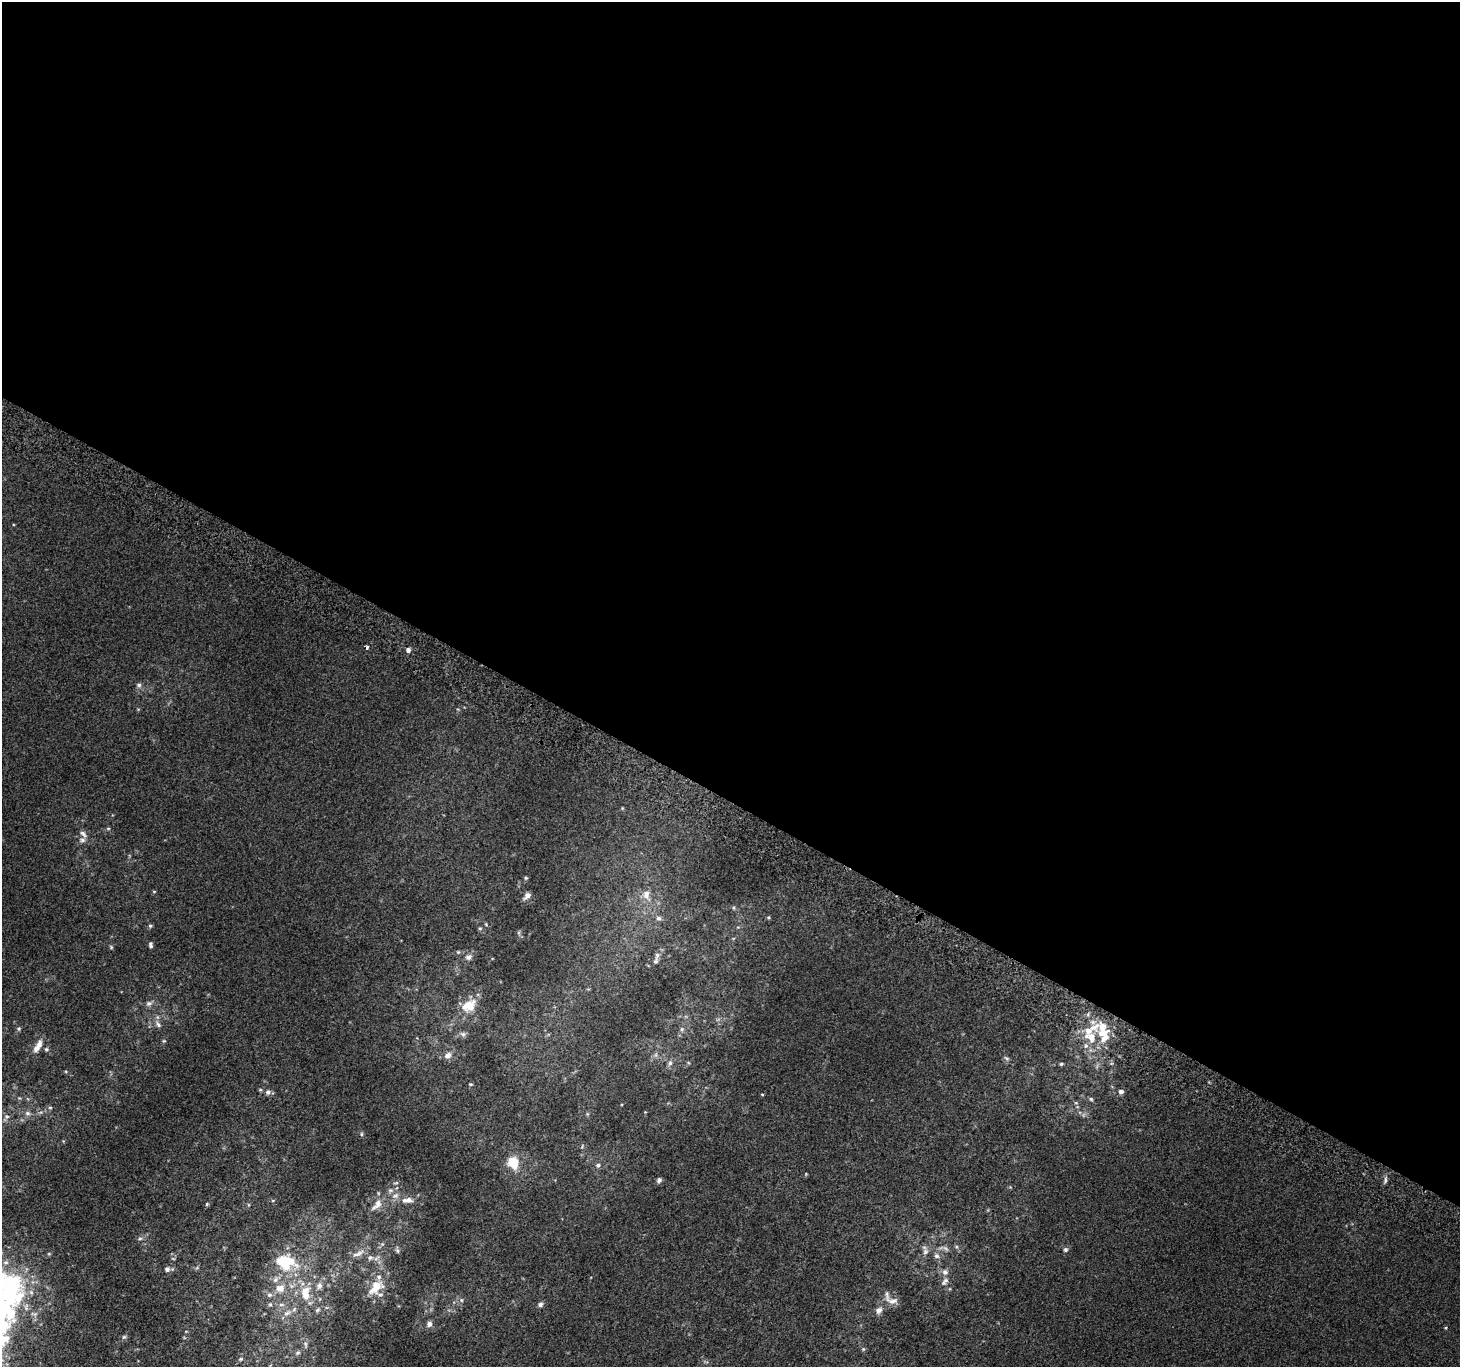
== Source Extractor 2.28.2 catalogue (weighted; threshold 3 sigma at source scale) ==
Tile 3 of 4 x 4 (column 3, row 1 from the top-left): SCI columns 2947-4404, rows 4397-5761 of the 5888 x 5996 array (HDU 1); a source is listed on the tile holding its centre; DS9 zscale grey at full resolution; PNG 1462 x 1369 px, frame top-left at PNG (2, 2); no overlay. Shown black and unused: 59% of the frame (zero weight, under 2 of 3 exposures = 2% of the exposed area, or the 3 px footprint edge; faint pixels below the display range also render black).
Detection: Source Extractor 2.28.2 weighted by HDU 2 'WHT'; one run over the whole footprint, this tile lists its part. Background 2.98e-04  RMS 0.0073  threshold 0.0327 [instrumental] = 3 sigma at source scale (4.5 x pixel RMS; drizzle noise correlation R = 1.50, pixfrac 1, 0.0396/0.0396 arcsec/px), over >= 5 px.
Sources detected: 103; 2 too faint to see at this stretch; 1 cosmic-ray / hot-pixel residue — not listed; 16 inside a brighter listed object's ellipse — not listed separately; the other 84 listed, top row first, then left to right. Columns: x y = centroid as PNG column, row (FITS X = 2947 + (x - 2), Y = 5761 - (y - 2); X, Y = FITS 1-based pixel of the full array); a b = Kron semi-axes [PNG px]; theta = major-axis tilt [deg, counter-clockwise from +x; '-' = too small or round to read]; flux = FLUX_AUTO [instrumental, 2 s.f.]
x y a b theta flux
408 650 6 5 - 2.4
139 685 7 6 - 1.8
108 829 6 4 0 0.91
83 834 13 6 -49 3.2
526 878 5 5 - 0.87
154 891 5 3 - 0.65
646 895 16 9 -73 6.7
527 896 10 6 45 3
734 908 6 4 -71 0.91
768 917 5 4 - 0.86
659 918 8 6 -14 2.1
150 926 5 5 - 1.2
480 928 6 4 0 0.88
151 945 7 4 -82 1.7
111 947 6 4 -46 0.92
458 952 5 5 - 1
657 955 9 6 74 2.5
468 957 9 7 28 3
149 1003 9 7 23 2.3
469 1005 20 14 29 14
158 1024 11 5 -51 2.5
1102 1027 17 11 -46 13
19 1029 6 5 - 1.2
682 1029 6 5 - 1.4
463 1034 6 6 - 1.9
1091 1037 18 12 -23 14
39 1045 15 7 79 5.1
46 1049 6 5 - 1.2
448 1055 9 6 40 4
1007 1058 8 5 -37 1.7
670 1063 8 6 75 2.1
1061 1064 5 4 - 1.1
470 1084 5 3 - 0.82
268 1092 8 7 - 2.2
1121 1092 6 6 - 2.5
762 1094 4 3 - 0.64
1091 1099 6 5 - 1.2
1076 1103 6 3 -18 0.9
50 1107 6 4 0 0.93
27 1113 8 6 -16 2.3
7 1117 8 7 - 2.2
361 1134 6 4 90 1
513 1162 12 10 -53 16
598 1165 7 5 25 1.7
659 1180 5 4 - 2.9
1385 1180 10 4 85 1.7
407 1200 18 9 1 7
207 1204 5 4 - 0.86
377 1205 21 9 49 7.4
140 1239 6 4 2 1.2
382 1244 5 5 - 1.3
945 1248 10 4 -44 1.8
1065 1249 7 6 - 1.7
397 1250 9 4 -80 1.5
925 1252 8 8 - 2.9
358 1253 21 7 27 5.4
49 1254 5 3 - 0.7
937 1256 7 7 - 2.5
370 1257 9 8 - 3.1
284 1263 29 21 -31 32
167 1269 6 5 - 3
945 1272 9 7 -41 3.1
945 1281 13 7 51 3.1
319 1285 9 8 - 3.4
376 1287 24 15 48 16
280 1288 12 11 - 8
11 1289 120 22 78 160
305 1293 21 12 -89 14
269 1295 8 7 - 2.4
461 1300 6 5 - 1.3
893 1301 16 8 8 5.2
270 1304 5 5 - 1.3
540 1304 7 6 - 2.1
281 1305 8 4 -7 1.8
318 1310 8 5 41 1.5
879 1310 8 7 - 4.1
287 1313 13 7 36 4.2
429 1324 7 6 - 3.1
1445 1327 3 3 - 1.1
124 1337 6 5 - 1.3
305 1344 9 5 -73 2
863 1349 5 5 - 1
298 1353 7 6 - 1.6
241 1359 6 4 21 1
Isophote crosses this tile's border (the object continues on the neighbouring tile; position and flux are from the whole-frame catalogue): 1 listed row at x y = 11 1289